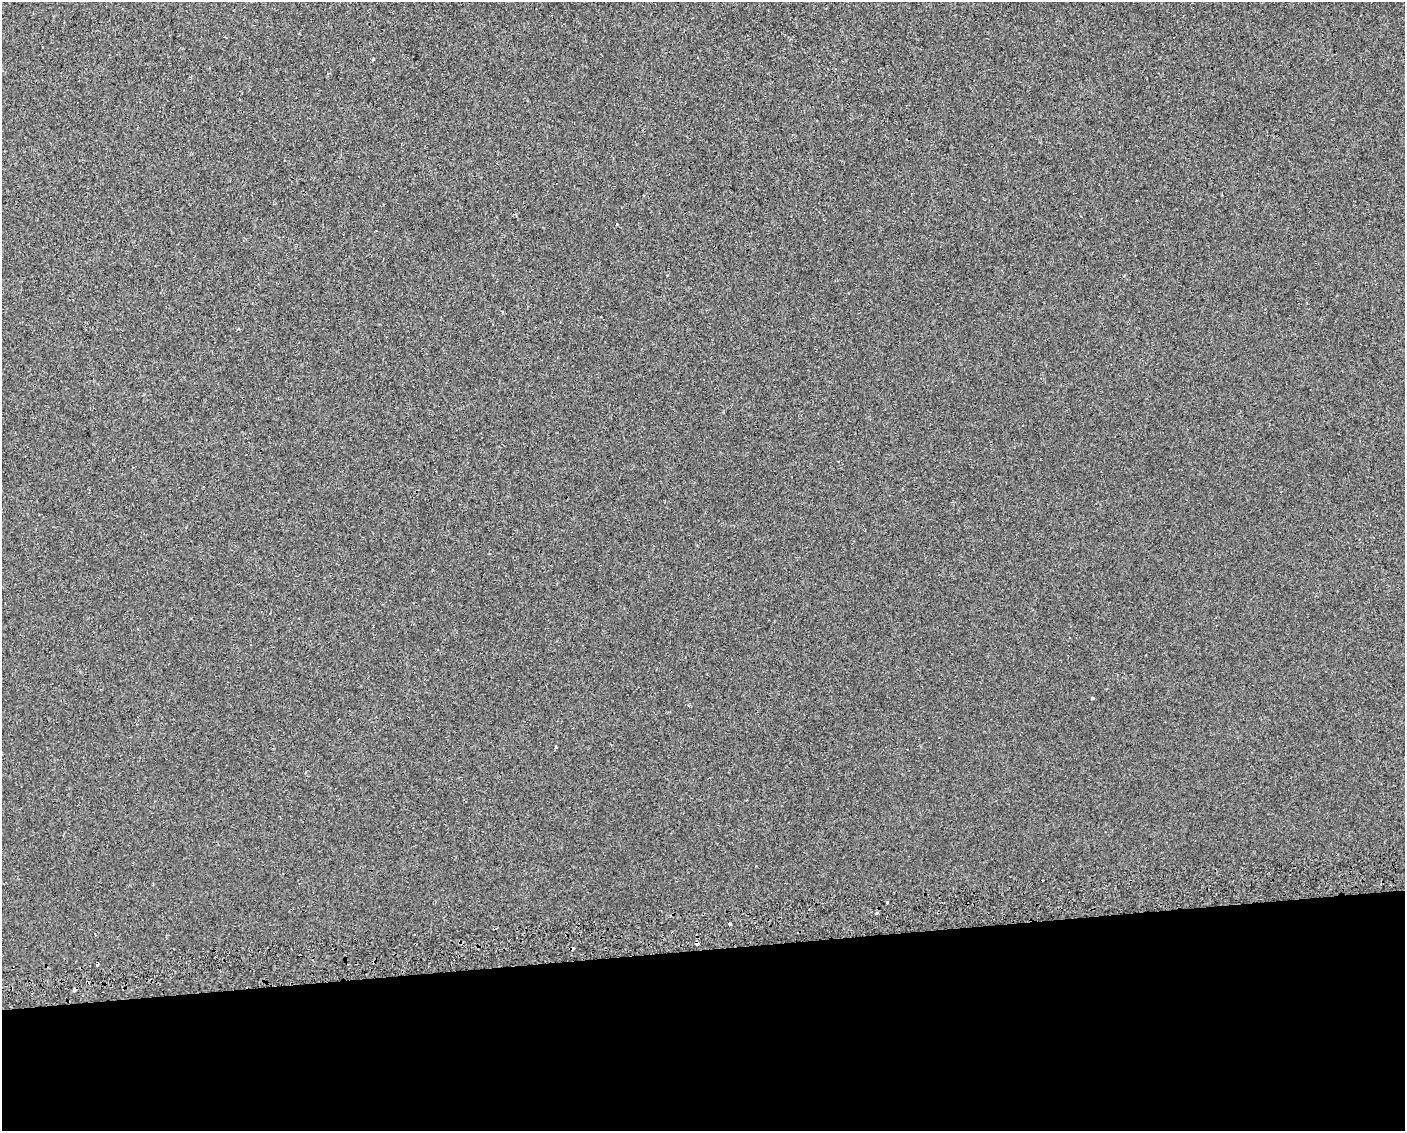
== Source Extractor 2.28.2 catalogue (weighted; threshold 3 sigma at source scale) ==
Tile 11 of 3 x 4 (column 2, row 4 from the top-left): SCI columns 1450-2852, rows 41-1169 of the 4261 x 4599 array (HDU 1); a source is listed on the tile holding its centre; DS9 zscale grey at full resolution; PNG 1407 x 1133 px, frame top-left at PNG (2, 2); no overlay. Shown black and unused: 16% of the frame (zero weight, under 2 of 3 exposures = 2% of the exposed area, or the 3 px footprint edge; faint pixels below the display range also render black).
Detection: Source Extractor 2.28.2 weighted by HDU 2 'WHT'; one run over the whole footprint, this tile lists its part. Background 8.95e-05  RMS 0.0035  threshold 0.0157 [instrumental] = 3 sigma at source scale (4.5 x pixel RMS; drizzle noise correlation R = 1.50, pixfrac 1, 0.0396/0.0396 arcsec/px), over >= 5 px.
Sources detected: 10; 3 cosmic-ray / hot-pixel residue — not listed; the other 7 listed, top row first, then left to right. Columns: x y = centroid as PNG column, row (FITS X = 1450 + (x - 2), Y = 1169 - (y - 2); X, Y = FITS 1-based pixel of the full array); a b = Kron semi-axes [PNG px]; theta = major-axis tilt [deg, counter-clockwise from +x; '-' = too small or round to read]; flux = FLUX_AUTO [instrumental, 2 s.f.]
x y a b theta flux
373 60 3 3 - 0.37
1092 698 3 3 - 0.58
556 748 3 3 - 1.3
887 902 3 3 - 1.3
877 913 3 3 - 1.1
730 924 3 2 - 0.52
697 943 4 3 - 3.4
Overlapping masked pixels (flux is a lower limit): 1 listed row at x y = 697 943